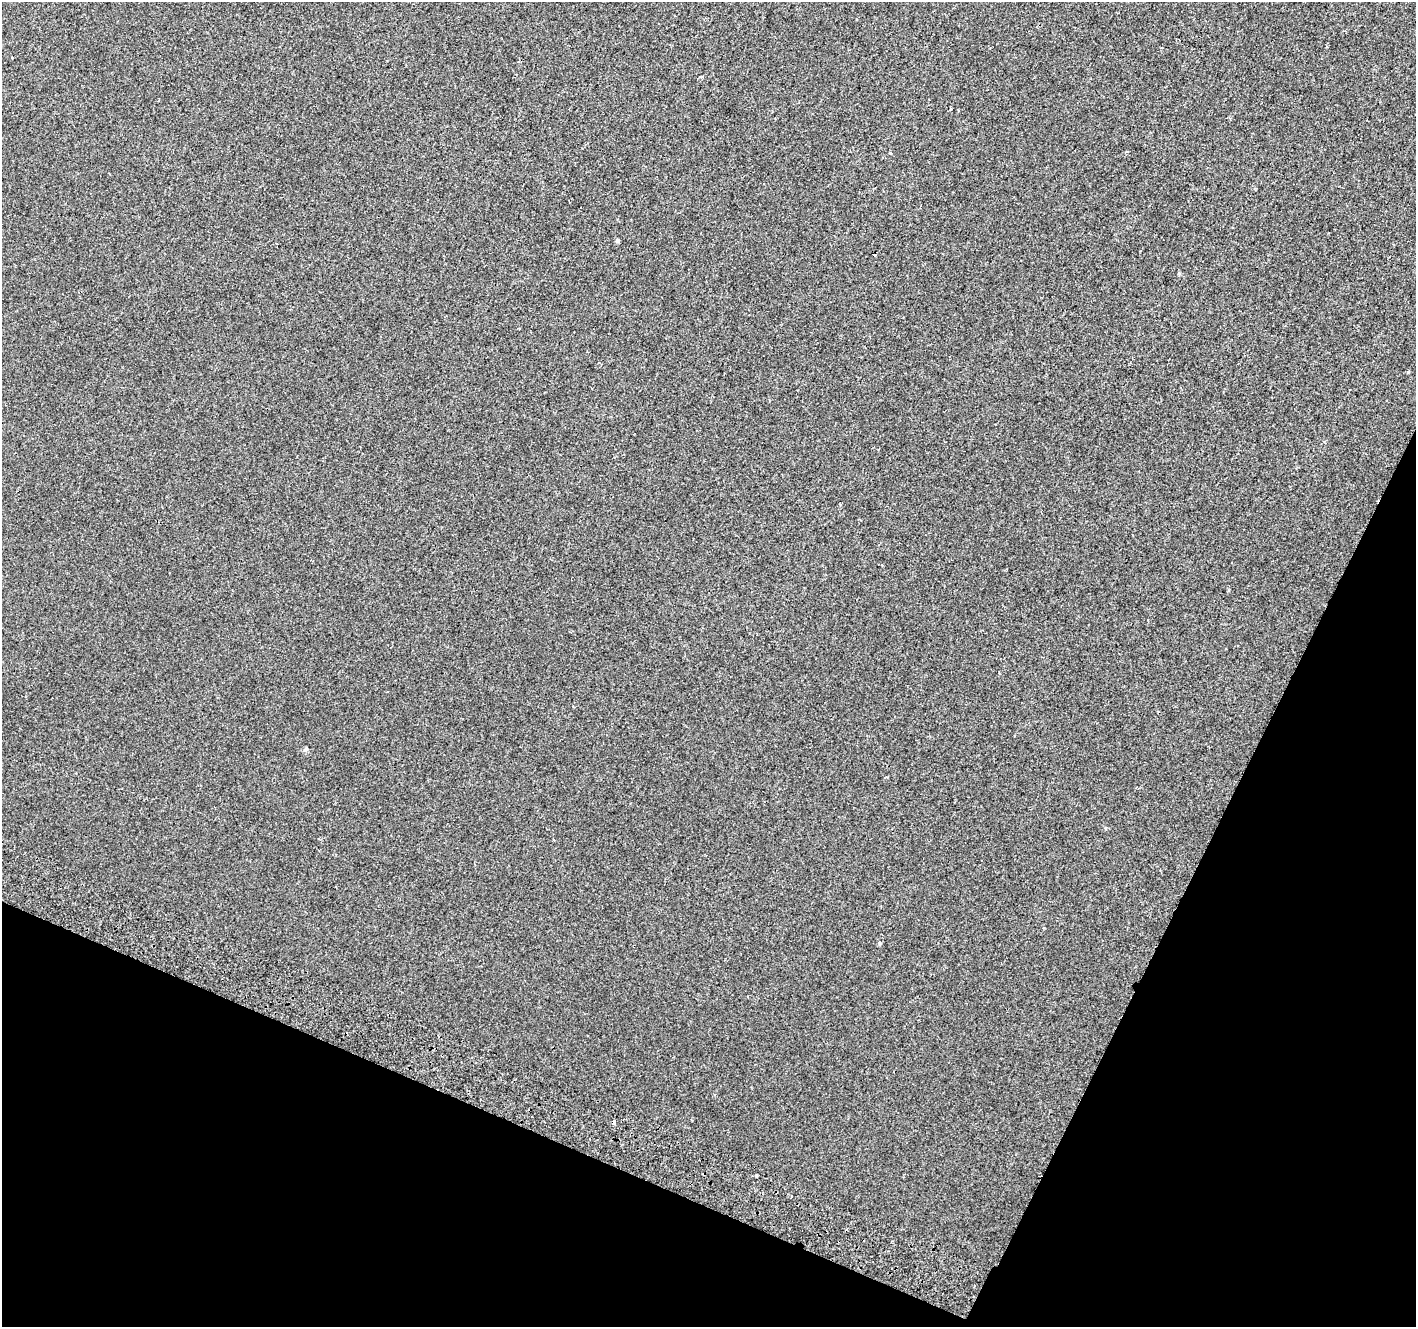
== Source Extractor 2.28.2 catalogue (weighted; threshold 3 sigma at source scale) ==
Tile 15 of 4 x 4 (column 3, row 4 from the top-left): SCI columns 2857-4270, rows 260-1584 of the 5718 x 5883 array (HDU 1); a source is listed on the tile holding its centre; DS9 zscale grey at full resolution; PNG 1418 x 1329 px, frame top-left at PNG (2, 2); no overlay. Shown black and unused: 22% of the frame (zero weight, under 2 of 3 exposures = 3% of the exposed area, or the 3 px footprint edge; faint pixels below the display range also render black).
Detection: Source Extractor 2.28.2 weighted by HDU 2 'WHT'; one run over the whole footprint, this tile lists its part. Background 5.91e-04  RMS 0.0039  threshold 0.0175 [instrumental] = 3 sigma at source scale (4.5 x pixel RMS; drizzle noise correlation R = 1.50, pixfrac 1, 0.0396/0.0396 arcsec/px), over >= 5 px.
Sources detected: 9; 1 cosmic-ray / hot-pixel residue — not listed; the other 8 listed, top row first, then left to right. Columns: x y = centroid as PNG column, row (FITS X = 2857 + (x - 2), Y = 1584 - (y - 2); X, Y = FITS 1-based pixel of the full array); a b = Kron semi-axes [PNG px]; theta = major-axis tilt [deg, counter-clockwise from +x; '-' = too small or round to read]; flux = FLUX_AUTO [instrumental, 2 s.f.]
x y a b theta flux
12 57 3 3 - 1.1
701 77 4 2 - 0.37
890 153 3 3 - 0.73
617 241 6 5 - 0.57
276 243 3 2 - 0.53
879 943 5 3 - 0.44
756 1175 3 3 - 2.5
791 1196 3 2 - 0.47